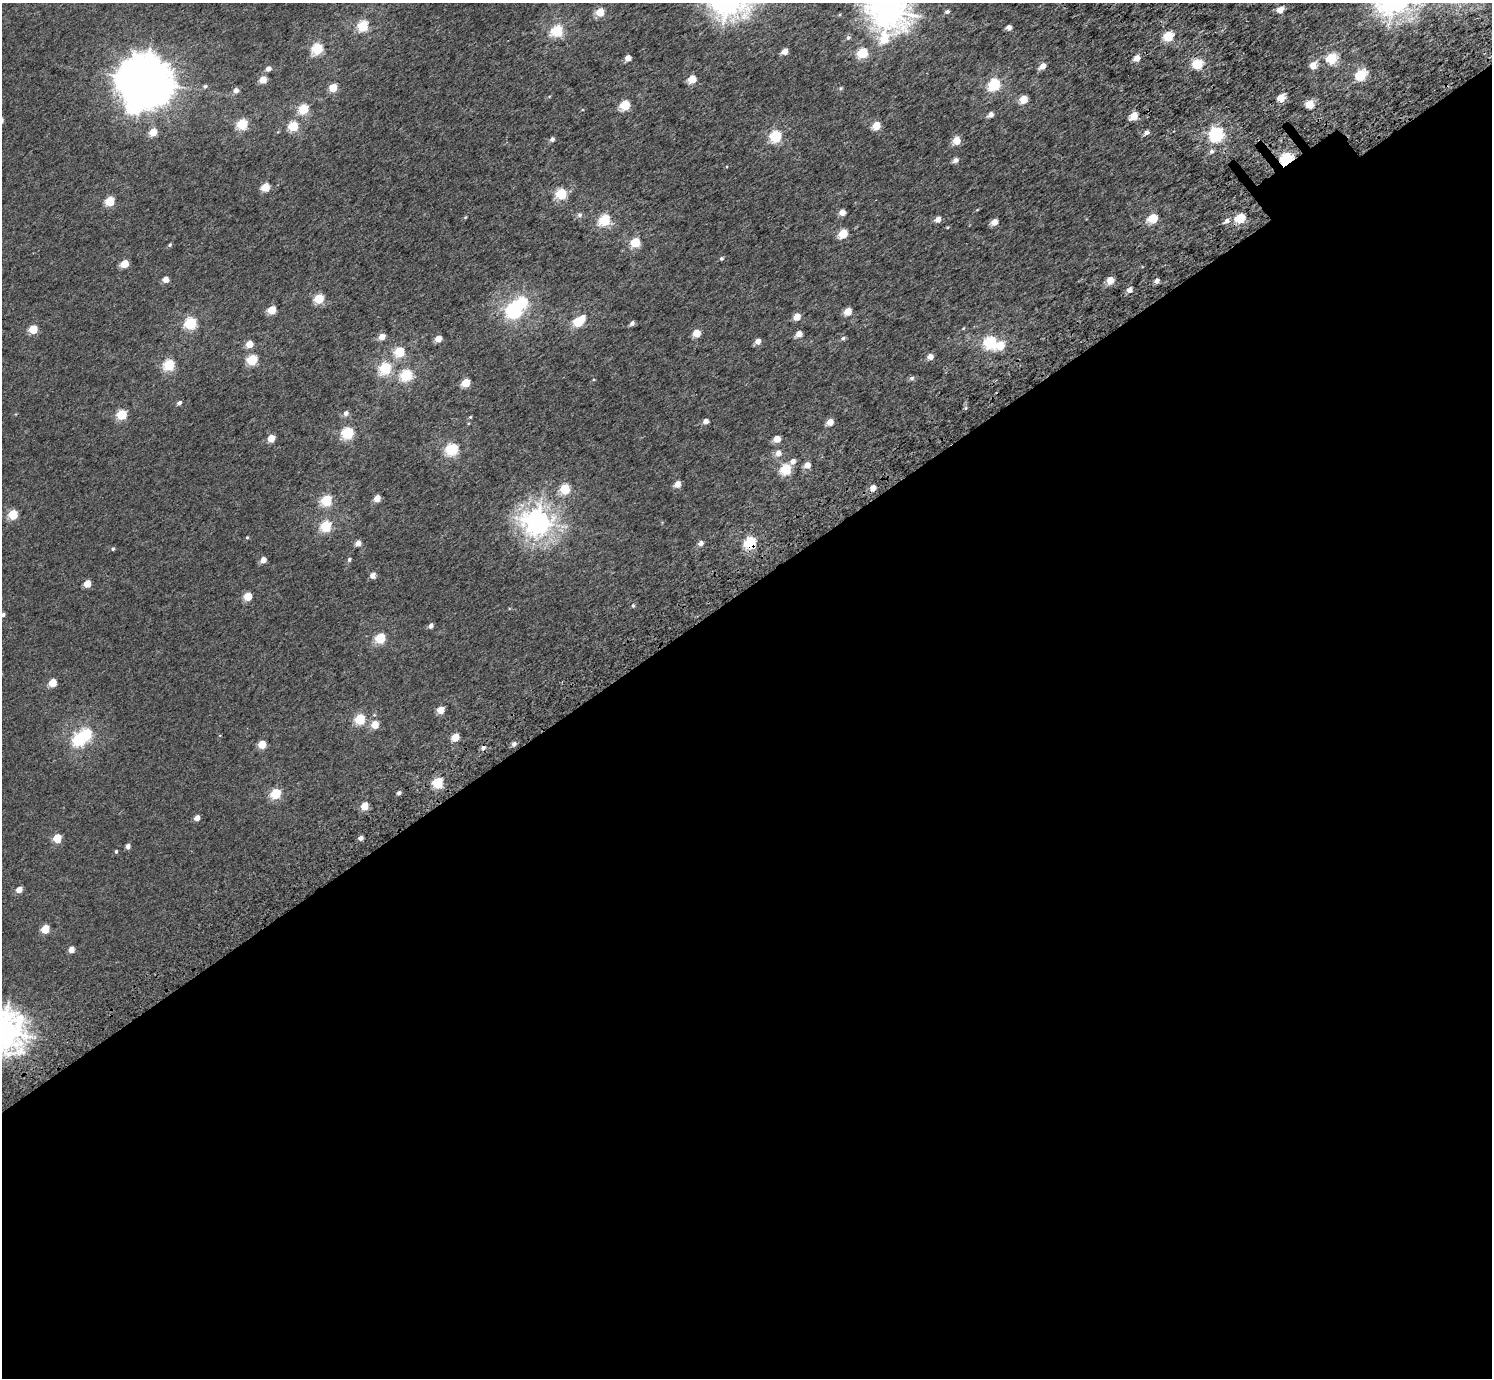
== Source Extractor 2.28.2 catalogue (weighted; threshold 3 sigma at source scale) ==
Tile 15 of 4 x 4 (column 3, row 4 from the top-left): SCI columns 3076-4565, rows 264-1639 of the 6156 x 6091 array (HDU 1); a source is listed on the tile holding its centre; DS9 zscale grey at full resolution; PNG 1494 x 1380 px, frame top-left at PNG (2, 3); no overlay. Shown black and unused: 58% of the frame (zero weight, under 3 of 5 exposures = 6% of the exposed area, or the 3 px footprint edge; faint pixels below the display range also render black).
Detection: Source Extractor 2.28.2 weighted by HDU 2 'WHT'; one run over the whole footprint, this tile lists its part. Background 0.00209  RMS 0.0032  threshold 0.0145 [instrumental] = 3 sigma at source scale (4.5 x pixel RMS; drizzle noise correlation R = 1.50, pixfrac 1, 0.0396/0.0396 arcsec/px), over >= 5 px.
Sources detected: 158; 2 inside a brighter object's white glare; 2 cosmic-ray / hot-pixel residue — not listed; the other 154 listed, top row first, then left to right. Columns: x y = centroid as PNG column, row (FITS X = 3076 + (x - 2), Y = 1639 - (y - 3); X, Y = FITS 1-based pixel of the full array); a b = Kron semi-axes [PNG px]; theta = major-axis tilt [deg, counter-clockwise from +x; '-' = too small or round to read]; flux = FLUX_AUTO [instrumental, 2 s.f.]
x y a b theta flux
1280 10 5 4 - 3.2
888 11 13 12 - 390
600 12 5 5 - 9.7
947 12 5 4 - 0.67
363 26 5 5 - 23
1009 28 4 4 - 2
557 31 6 5 - 29
1168 36 5 5 - 18
848 38 6 5 - 0.73
884 39 16 12 79 8.8
317 49 6 5 - 25
785 51 4 4 - 3.5
862 53 5 5 - 21
628 58 4 4 - 3.1
1136 58 5 4 - 3.4
1331 59 5 5 - 24
1197 64 5 5 - 21
1313 65 6 5 - 3.8
1042 66 5 4 - 3.1
268 69 5 4 - 1.7
1361 75 6 5 - 24
692 79 5 5 - 8.1
263 80 5 4 - 5.4
144 81 17 15 -28 960
994 85 6 5 - 31
205 86 5 4 - 0.61
333 88 5 5 - 8.2
841 88 5 4 - 0.4
236 90 5 5 - 1.7
1281 98 5 5 - 7.1
1023 100 5 5 - 7.4
1310 104 5 5 - 8.9
625 105 5 5 - 17
303 109 5 5 - 19
990 115 5 4 - 1.8
1134 116 5 5 - 6.3
242 124 5 5 - 23
293 126 5 5 - 16
876 126 5 5 - 8.3
153 132 5 5 - 6.6
1146 133 6 4 28 1.4
1216 134 6 6 - 64
775 136 6 5 - 30
552 139 5 4 - 1.1
956 141 5 5 - 6.3
1212 151 6 6 - 0.83
1286 159 6 5 - 43
955 160 6 5 - 1.3
265 187 5 5 - 9.1
561 194 5 5 - 23
109 201 5 5 - 12
977 210 5 3 - 0.24
842 212 4 4 - 3.6
580 215 7 6 - 0.84
1153 218 5 5 - 15
1240 218 5 5 - 20
938 219 5 4 - 2.6
604 220 6 5 - 28
1227 221 7 5 30 1.3
994 222 5 4 - 3.6
843 234 5 5 - 13
635 243 5 5 - 16
170 245 5 4 - 0.43
721 258 5 4 - 0.5
124 264 5 5 - 8.2
165 279 4 4 - 3.2
1110 280 5 4 - 6.5
1157 281 4 4 - 1.6
1129 290 4 4 - 2.3
319 299 5 5 - 15
272 310 5 5 - 9.1
513 311 6 6 - 68
848 311 5 5 - 6
797 317 5 4 - 4.4
582 318 5 4 - 2.8
578 322 6 5 - 18
190 323 5 5 - 31
632 323 5 4 - 1
33 329 5 5 - 10
696 333 5 5 - 6.5
799 334 5 4 - 3.2
382 337 5 5 - 3.1
843 338 6 5 - 0.64
438 339 5 4 - 3.8
758 342 5 5 - 2.2
990 343 6 5 - 41
249 344 5 5 - 4.5
1000 345 6 5 - 11
399 352 5 5 - 16
930 357 5 4 - 2.7
252 360 6 5 - 17
169 365 5 5 - 25
385 368 6 5 - 28
406 375 6 5 - 28
912 378 6 6 - 0.78
466 383 5 5 - 9.2
179 403 5 4 - 1.1
966 408 5 3 - 0.36
346 413 6 5 - 1.2
121 415 5 5 - 17
470 417 4 4 - 0.33
706 421 5 4 - 1.7
830 422 5 4 - 3.9
347 433 6 5 - 31
271 438 5 4 - 6.4
777 439 5 4 - 4.2
452 449 6 5 - 39
778 453 6 6 - 2
793 461 6 5 - 1.7
807 465 5 5 - 3
786 469 6 5 - 22
677 484 5 4 - 3.5
565 489 5 5 - 19
377 498 5 4 - 4
326 500 5 5 - 21
13 515 5 5 - 15
537 522 9 9 - 240
326 526 5 5 - 24
247 537 5 3 - 0.28
358 543 5 4 - 2.2
701 543 5 4 - 1.6
750 543 6 5 - 34
113 549 5 5 - 0.48
349 559 5 4 - 0.59
263 560 5 5 - 2.5
373 576 5 4 - 2.3
87 584 5 5 - 5.1
248 597 5 5 - 8.3
633 605 5 4 - 0.41
3 615 5 4 - 0.79
431 626 5 4 - 1.2
380 638 5 5 - 20
52 683 5 5 - 7.7
440 710 5 4 - 5.5
360 719 5 5 - 19
375 725 5 5 - 6.1
86 734 6 5 - 29
455 737 5 4 - 7.2
78 740 6 6 - 33
514 744 5 5 - 1.1
262 745 5 5 - 7.7
437 783 5 5 - 24
399 793 5 4 - 0.82
276 794 5 5 - 20
364 806 5 4 - 6.9
197 818 5 4 - 2
57 838 5 5 - 10
361 838 4 4 - 1.3
128 846 5 4 - 1.4
116 851 4 3 - 0.42
19 890 5 4 - 2.6
45 929 5 5 - 8.6
71 950 5 4 - 2.3
3 1032 14 14 - 420
Overlapping masked pixels (flux is a lower limit): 2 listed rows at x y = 1286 159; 750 543
Isophote crosses this tile's border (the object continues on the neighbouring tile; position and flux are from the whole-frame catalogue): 3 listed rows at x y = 888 11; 3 615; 3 1032